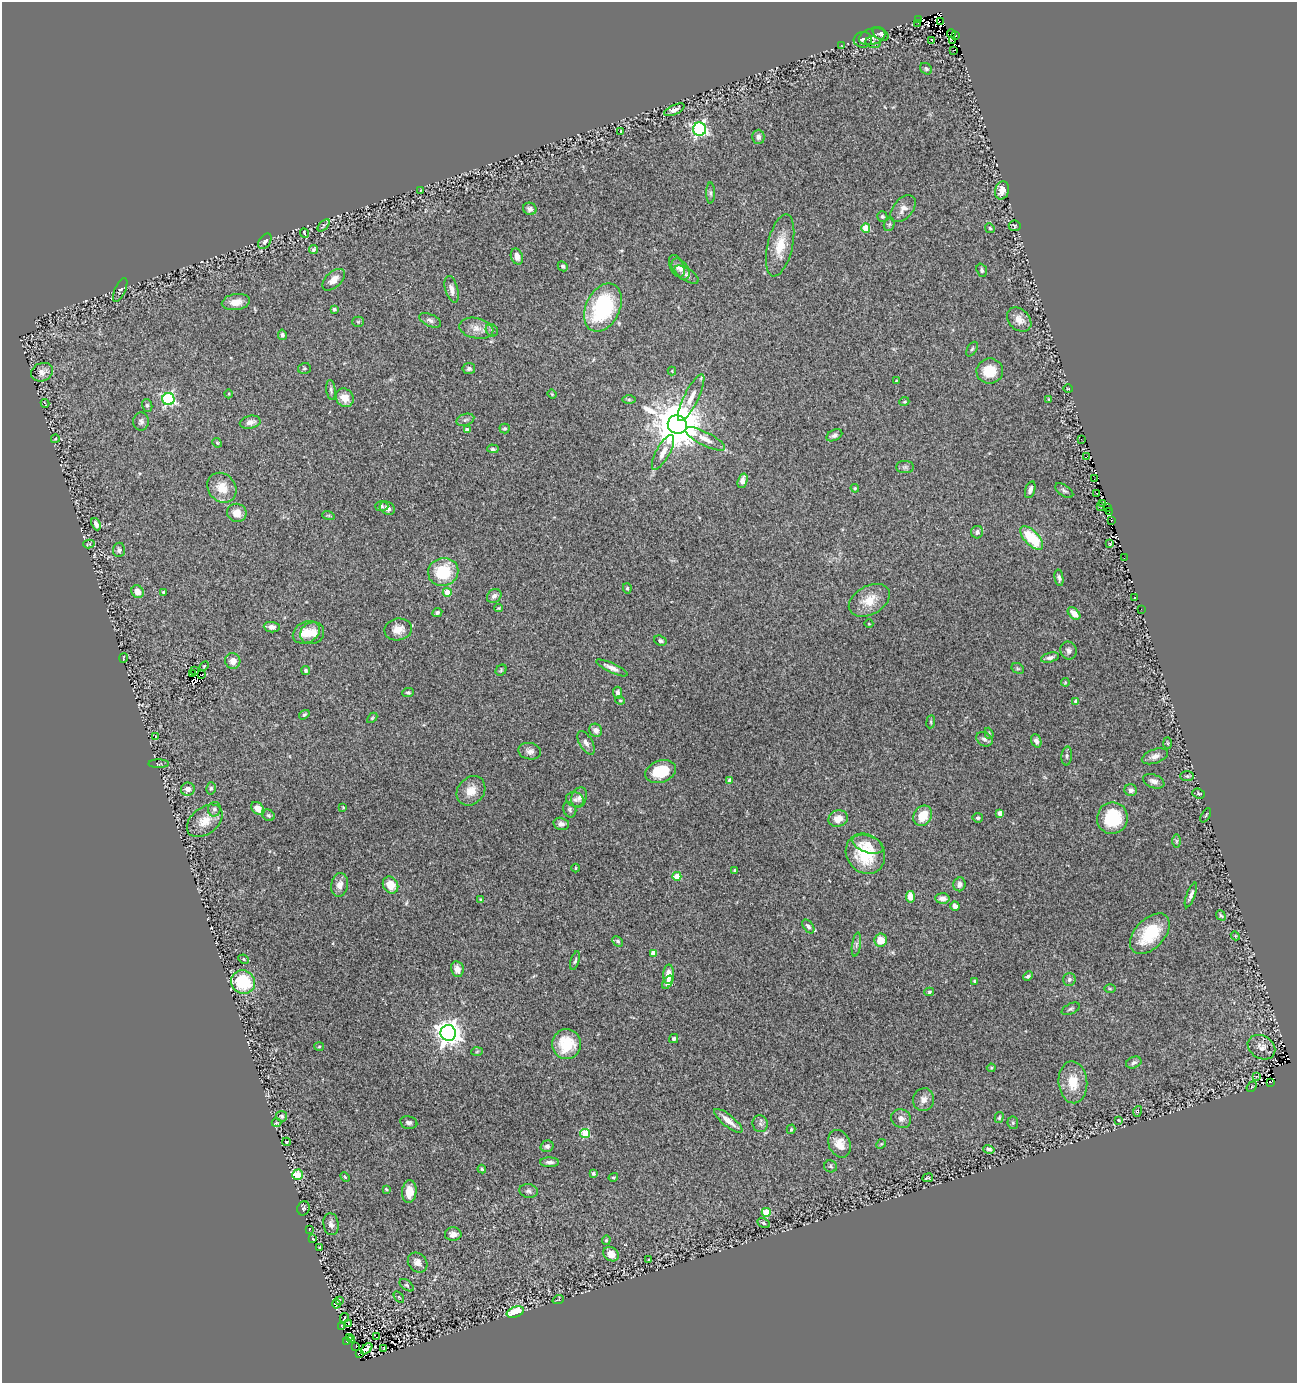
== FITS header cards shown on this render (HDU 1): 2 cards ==
NAXIS1  =                 1295
NAXIS2  =                 1381

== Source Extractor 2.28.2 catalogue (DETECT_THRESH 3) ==
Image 1295 x 1381 px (HDU 1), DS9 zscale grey, 1 PNG px = 1 image px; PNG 1299 x 1385 px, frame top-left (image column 1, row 1381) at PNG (2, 2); each listed source drawn as its Kron ellipse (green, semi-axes under 4 px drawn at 4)
Background 0.0866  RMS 0.018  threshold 0.053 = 3 sigma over >= 5 px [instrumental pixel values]
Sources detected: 295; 9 with non-positive FLUX_AUTO (blend fragments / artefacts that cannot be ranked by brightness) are neither listed nor drawn; the other 286 listed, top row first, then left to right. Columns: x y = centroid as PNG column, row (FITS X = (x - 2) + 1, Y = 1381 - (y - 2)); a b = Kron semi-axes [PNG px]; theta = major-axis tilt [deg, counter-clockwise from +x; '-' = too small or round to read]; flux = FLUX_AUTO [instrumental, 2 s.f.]
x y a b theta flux
919 19 3 2 - 170
940 21 3 2 - 4700
918 24 2 2 - 0.71
951 33 4 2 - 2.2
881 34 9 5 -35 3.5
872 36 13 8 16 6.9
956 36 3 2 - 3
863 40 9 8 - 4.3
952 40 4 2 - 9.3
932 41 3 3 - 8
873 42 8 6 -13 3.2
842 46 4 2 - 0.78
953 50 3 2 - 1.9
926 69 6 5 - 2.3
674 110 11 4 24 5.1
700 129 6 6 - 290
621 131 4 2 - 1.5
758 137 7 6 - 5.2
421 190 3 2 - 0.83
1002 190 9 7 73 9.2
711 193 11 4 -90 2.7
530 209 7 6 - 4.4
903 209 16 9 48 9.2
882 216 5 5 - 2.3
889 224 7 5 67 1.9
324 225 7 4 45 1.9
1015 226 6 5 - 1.7
866 228 4 4 - 35
990 228 5 4 - 1.7
304 233 5 3 - 2.7
265 241 8 5 56 4.1
780 245 32 12 77 28
314 249 4 4 - 3
517 256 8 6 -71 8.9
563 266 5 4 - 2.1
677 266 12 6 -67 5.1
681 269 12 7 -57 5.9
982 270 7 5 -71 2.5
686 275 14 6 -32 4.5
334 280 13 7 43 10
452 289 14 6 -75 8.1
120 290 13 5 66 3.5
236 302 14 8 8 14
603 307 25 17 64 120
334 309 3 3 - 2.9
430 320 12 6 -23 4
1019 320 14 10 -44 11
358 322 5 5 - 1.7
476 328 17 10 -12 12
492 330 7 5 -47 2.6
282 335 5 4 - 3.1
972 349 8 4 58 2.2
304 368 6 5 - 2.2
469 369 6 5 - 3
672 371 4 4 - 1
990 371 13 12 - 26
42 372 11 9 23 6.1
896 381 3 2 - 1
1068 389 5 3 - 1
331 390 10 4 -82 2.7
229 394 4 3 - 1
552 394 4 4 - 1.4
345 398 10 8 -55 15
691 398 26 7 63 13
168 399 6 6 - 210
629 399 6 4 -1 1.8
1049 399 3 3 - 1.3
904 402 5 3 - 1.1
45 403 4 2 - 0.91
147 405 6 5 - 2.3
465 420 9 5 19 3.3
141 422 9 7 90 3.9
250 422 10 6 11 6.9
677 425 10 9 - 7200
505 428 5 5 - 1.6
467 430 4 4 - 3.7
834 435 8 5 26 3.7
55 439 4 2 - 1.3
705 439 22 7 -27 12
1081 439 2 2 - 0.84
217 443 5 4 - 1.4
493 449 6 4 -3 2.3
663 452 19 6 61 11
1087 456 3 2 - 0.99
905 467 9 6 1 3.2
1094 479 2 2 - 0.62
742 481 7 4 72 11
222 488 16 13 -49 20
855 488 4 3 - 1.4
1030 490 9 5 73 4.9
1064 491 10 5 -33 3
1096 493 3 2 - 0.43
1102 503 3 2 - 4
382 506 6 5 - 2.3
1100 506 3 2 - 6.2
387 508 8 6 -31 6.3
1107 508 3 2 - 0.35
1109 511 2 2 - 2.2
237 513 10 9 - 14
328 515 6 4 -18 1.5
1111 521 3 2 - 2.1
96 524 6 4 -66 6.3
977 532 6 6 - 4.1
1032 538 15 7 -46 51
89 544 5 4 - 1.7
1110 544 3 3 - 1.1
119 550 7 6 - 3
1124 558 2 2 - 0.42
443 572 15 14 - 48
1059 578 8 4 -79 2.7
627 588 5 4 - 1.9
137 592 6 5 - 10
164 592 3 3 - 2.6
447 592 4 4 - 25
494 596 8 6 43 4.8
1134 598 3 3 - 8.7
869 600 22 14 29 22
499 608 4 3 - 1.2
1141 609 2 2 - 1.5
437 612 5 4 - 2.8
1074 613 7 5 -44 12
869 624 4 3 - 0.86
272 627 8 5 -7 5.9
398 629 14 11 8 13
306 632 14 10 28 21
312 633 12 10 27 13
660 641 6 5 - 2.4
1068 650 9 8 - 4.3
123 658 5 2 - 0.85
1050 658 9 4 14 4.6
233 661 8 7 - 9.1
204 666 6 3 45 1.2
612 668 17 4 -25 6.6
1018 668 6 5 - 2
194 670 3 2 - 0.86
305 670 5 4 - 2
501 670 6 5 - 1.8
193 674 4 2 - 0.016
202 675 3 2 - 1.4
1065 682 4 3 - 1
408 693 6 4 6 2.1
617 693 6 4 -86 3.7
620 700 4 4 - 1.3
1076 701 4 4 - 4.1
304 715 6 4 34 2.1
372 718 6 3 45 1.3
931 722 6 3 83 1.4
596 730 7 6 - 5.9
989 733 6 4 -71 1.6
156 736 3 3 - 0.65
984 739 9 6 -31 3.9
1036 741 7 5 -69 4.3
586 743 13 6 -60 5.3
1168 743 6 4 -88 1.6
530 751 11 8 -12 5.6
1067 756 9 5 85 2.7
1155 756 14 7 19 7.3
159 764 10 3 0 1.5
661 772 16 11 20 35
1187 776 7 5 0 2.1
730 781 4 4 - 10
1154 781 11 6 -21 6
211 788 6 5 - 2.2
188 789 7 6 - 7.7
1131 790 6 6 - 4.6
471 791 16 13 49 16
1199 794 6 5 - 2
579 798 11 7 70 5.2
575 800 9 7 -24 4.2
343 807 3 2 - 1
258 808 7 5 -43 11
214 809 7 6 - 3.7
570 810 8 6 -67 2.9
1000 813 4 4 - 15
268 815 7 5 -32 2.5
1206 815 8 2 61 1.2
923 816 10 8 58 23
978 818 5 5 - 2.3
1112 818 16 15 - 57
838 819 10 8 20 13
205 821 20 13 38 18
561 824 8 6 -13 4.8
1176 841 6 4 90 2.1
868 844 16 8 -18 11
865 854 21 18 -49 55
575 868 4 3 - 0.96
734 870 4 3 - 1.3
677 876 4 4 - 40
959 884 7 6 - 6.2
340 885 12 8 80 9.1
390 885 9 7 -60 18
1191 895 13 4 69 4.7
910 897 5 4 - 13
942 898 7 5 -6 6.7
481 900 4 3 - 1.8
955 906 5 4 - 4.4
1221 915 5 3 - 1.8
808 926 8 5 -54 3.7
1150 934 24 14 46 50
1235 936 4 4 - 1.2
881 940 6 6 - 15
618 941 6 4 -45 1.9
856 945 12 4 81 3.6
653 953 4 4 - 18
244 959 5 4 - 1.5
575 961 9 3 73 2.1
457 969 8 6 -79 7.7
669 974 10 5 88 12
1028 976 5 4 - 2.5
1069 979 6 6 - 2.9
975 981 3 3 - 2.4
243 982 12 11 - 64
668 982 7 4 56 5.5
1110 989 6 4 -1 1.4
929 992 5 4 - 1.8
1071 1009 9 5 26 2.4
448 1033 8 7 - 1200
674 1039 4 4 - 2.8
566 1044 15 14 - 39
319 1047 5 3 - 1.2
1261 1047 15 11 -32 8.6
477 1051 6 4 3 1.4
1134 1063 8 5 22 3
991 1068 4 4 - 1.3
1256 1076 3 2 - 3.3
1073 1082 21 14 -86 25
1271 1082 2 2 - 4.8
1252 1087 6 3 48 1.5
923 1100 11 10 - 7.6
1138 1111 5 3 - 1
282 1116 5 5 - 2.4
999 1118 5 4 - 1.8
901 1119 10 9 - 6.2
1118 1120 3 3 - 1
728 1121 17 5 -39 12
276 1123 5 2 - 1.2
409 1123 9 6 -10 3.8
1013 1123 6 5 - 2.1
760 1124 8 7 - 3.8
791 1129 5 4 - 1.8
585 1133 5 4 - 56
287 1142 4 3 - 1.6
839 1144 14 10 -66 14
881 1144 5 4 - 1.4
547 1146 6 5 - 4.2
989 1149 6 4 -16 2.9
550 1162 9 4 0 4.2
831 1166 6 6 - 2.4
482 1169 4 4 - 1.6
593 1173 3 3 - 2.8
297 1175 5 5 - 36
345 1177 5 3 - 1.3
613 1177 5 3 - 1.3
928 1178 5 2 - 1.3
386 1189 4 3 - 1.3
529 1191 9 6 -9 3.5
409 1192 11 7 86 15
303 1208 7 6 - 2.5
766 1212 4 4 - 37
763 1223 6 4 -28 2
331 1224 11 7 -83 5.7
309 1230 2 2 - 6.2
453 1234 8 7 - 6.5
313 1239 3 2 - 0.8
606 1240 5 4 - 1.5
320 1247 3 2 - 0.95
611 1254 8 6 -33 10
649 1260 4 2 - 0.92
418 1262 11 9 -48 8.7
407 1285 8 4 -37 2.3
399 1297 6 3 -53 1.1
339 1300 4 2 - 1.5
558 1300 6 3 19 0.85
336 1304 4 3 - 1.1
515 1312 9 5 19 30
344 1318 5 2 - 0.99
349 1324 3 2 - 0.6
342 1327 4 2 - 1.2
376 1337 3 2 - 1.8
350 1338 2 2 - 1.2
352 1340 3 2 - 1.6
346 1341 4 2 - 5.4
356 1346 2 2 - 1
384 1348 4 2 - 0.97
367 1349 7 4 44 7.2
359 1354 4 2 - 0.37
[9 non-positive-flux detections neither listed nor drawn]